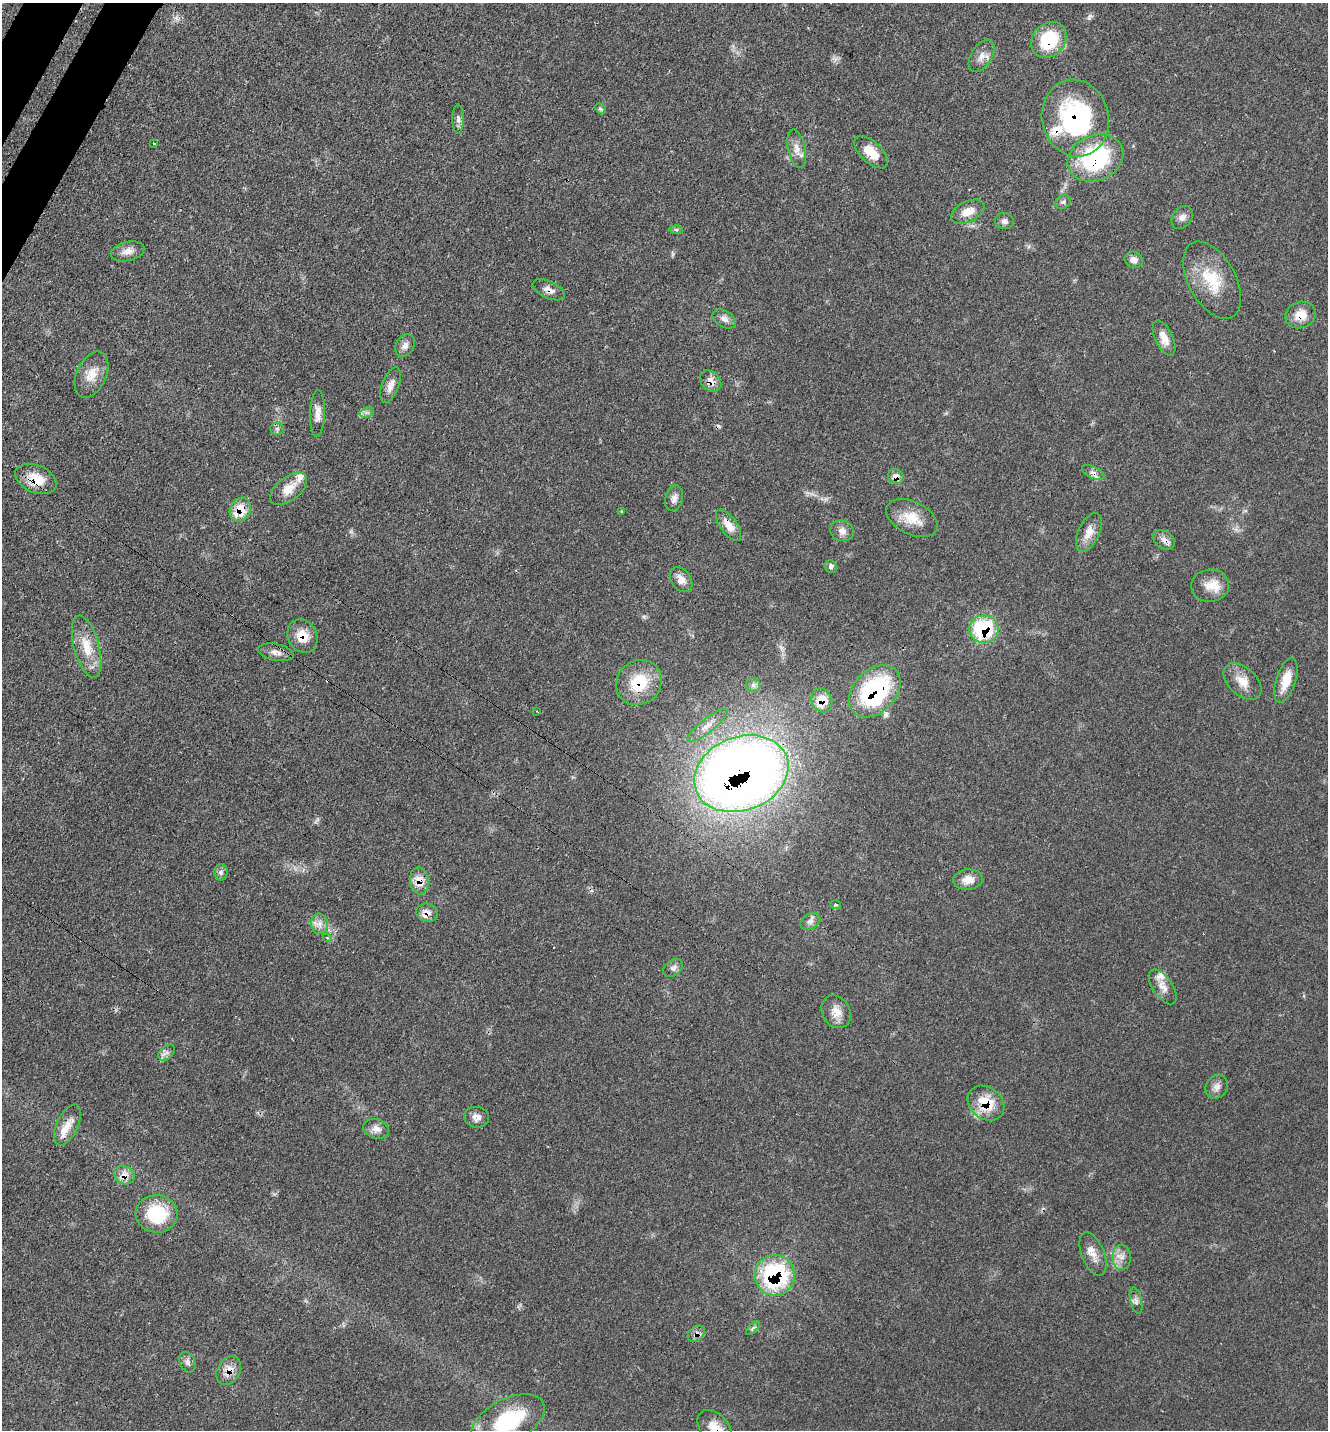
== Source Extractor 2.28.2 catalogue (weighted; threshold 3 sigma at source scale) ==
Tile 11 of 4 x 4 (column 3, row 3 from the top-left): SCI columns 2890-4215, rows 1528-2955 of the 5919 x 5911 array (HDU 1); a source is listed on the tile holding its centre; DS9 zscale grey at full resolution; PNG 1330 x 1432 px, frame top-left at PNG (2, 3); each listed source drawn as its Kron ellipse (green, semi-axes under 4 px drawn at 4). Shown black and unused: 1% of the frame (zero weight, under 3 of 4 exposures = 9% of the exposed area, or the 3 px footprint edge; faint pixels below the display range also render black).
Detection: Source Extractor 2.28.2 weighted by HDU 2 'WHT'; one run over the whole footprint, this tile lists its part. Background 0.0616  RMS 0.0036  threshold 0.0161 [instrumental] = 3 sigma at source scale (4.5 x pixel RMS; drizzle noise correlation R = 1.50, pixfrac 1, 0.05/0.05 arcsec/px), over >= 5 px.
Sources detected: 96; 4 cosmic-ray / hot-pixel residue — neither listed nor drawn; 7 inside a brighter listed object's ellipse — not listed separately; the other 85 listed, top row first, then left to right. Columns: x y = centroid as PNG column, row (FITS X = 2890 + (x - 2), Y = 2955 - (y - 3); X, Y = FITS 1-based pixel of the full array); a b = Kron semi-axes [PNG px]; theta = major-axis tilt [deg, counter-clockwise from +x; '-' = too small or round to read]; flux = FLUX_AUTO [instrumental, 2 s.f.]
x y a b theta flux
1049 40 19 16 47 19
982 56 18 10 58 3.2
601 109 6 4 -45 0.65
1075 118 39 33 -77 53
458 119 14 5 89 1.5
154 143 3 2 - 0.37
797 149 19 8 -78 3.4
871 152 20 10 -43 6.1
1095 158 29 23 23 40
1063 202 8 6 35 0.92
968 212 18 10 25 4.7
1182 217 12 9 54 2
1004 221 9 8 - 1.4
676 230 7 4 -1 0.67
128 251 17 9 13 3
1134 260 9 8 - 2.4
1212 280 42 23 -61 15
549 290 17 8 -25 2.5
1300 315 15 13 21 5.5
724 319 13 8 -30 2
1164 338 19 9 -65 4.4
405 346 12 9 57 2.1
91 375 24 14 65 5.9
711 381 12 9 -47 3.1
390 385 19 8 70 2.9
367 412 7 4 18 1.1
318 413 23 7 88 3
277 429 6 6 - 0.89
1093 472 12 5 -26 1.7
896 477 8 7 - 2.7
36 479 22 13 -23 8.3
289 489 21 11 38 5.4
674 498 13 8 74 2
240 510 12 10 63 7.8
621 512 3 2 - 0.45
912 518 28 16 -26 7.8
729 525 18 8 -54 4.6
842 531 12 10 -14 2.3
1089 532 20 10 65 4.4
1164 540 12 8 -36 2.1
831 566 6 6 - 1.4
681 579 14 9 -54 3.1
1210 586 19 16 5 5.2
984 629 14 14 - 29
302 636 17 14 -62 6.2
87 647 32 12 -75 8.8
276 652 18 8 -12 2.6
1286 680 23 9 73 6.8
1242 681 22 14 -43 5.4
639 682 24 21 42 15
753 685 7 7 - 1.2
875 691 30 21 46 53
822 700 12 10 -67 6.7
537 711 3 2 - 0.29
707 725 24 7 38 3.8
741 774 48 37 21 510
221 872 8 6 89 1.2
968 879 15 10 5 4.2
419 881 14 9 -84 4.9
836 905 5 3 - 0.44
427 913 11 9 -15 2.5
810 921 10 7 33 1.7
319 924 10 8 -81 2.4
327 938 4 4 - 0.6
673 968 11 7 38 1.4
1163 987 20 10 -57 3.4
836 1012 17 13 -58 4.3
167 1052 9 6 45 1.4
1217 1087 12 10 58 2.3
986 1103 20 15 -39 11
477 1117 12 10 -10 2.4
67 1125 22 10 65 4.9
376 1129 13 9 -18 2.6
124 1175 10 8 -28 2.9
157 1214 21 19 -7 20
1093 1254 23 11 -68 3.8
1122 1257 12 9 -88 2.8
775 1275 20 20 - 44
1136 1301 13 5 -77 1.5
753 1328 9 3 45 0.68
696 1334 9 7 37 1.8
187 1362 10 7 -69 1.5
229 1371 15 11 61 4.2
508 1421 40 22 28 25
715 1428 21 13 -49 5.9
Overlapping masked pixels (flux is a lower limit): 26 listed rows (the first 20) at x y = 1049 40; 1075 118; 1095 158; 549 290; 1300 315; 711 381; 1093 472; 896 477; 36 479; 240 510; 729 525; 1164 540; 984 629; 302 636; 639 682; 875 691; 822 700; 741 774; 419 881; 427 913
Isophote crosses this tile's border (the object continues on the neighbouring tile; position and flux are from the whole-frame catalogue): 2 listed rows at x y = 508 1421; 715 1428